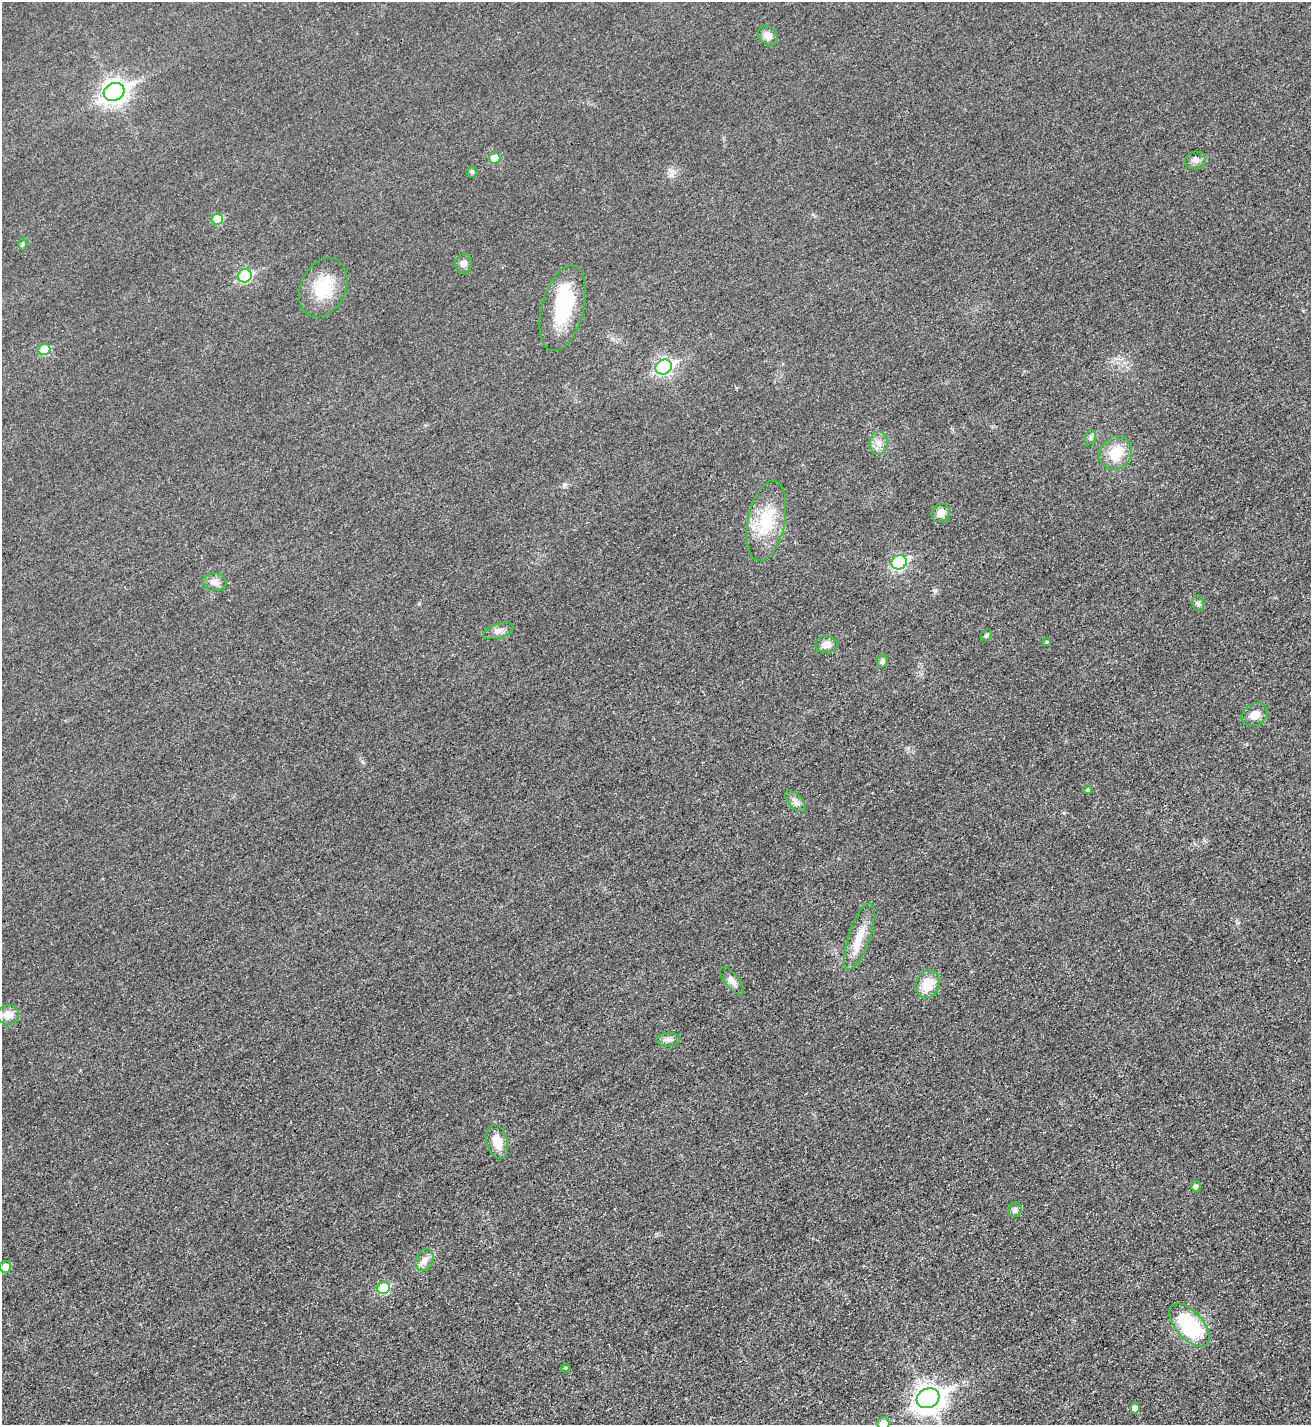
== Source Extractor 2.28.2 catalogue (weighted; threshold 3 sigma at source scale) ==
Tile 6 of 4 x 4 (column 2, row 2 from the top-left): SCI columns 1474-2782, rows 2863-4285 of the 5701 x 5713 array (HDU 1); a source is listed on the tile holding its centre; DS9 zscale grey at full resolution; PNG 1313 x 1427 px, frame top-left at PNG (2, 2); each listed source drawn as its Kron ellipse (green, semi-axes under 4 px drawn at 4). Shown black and unused: <1% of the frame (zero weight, under 3 of 4 exposures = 1% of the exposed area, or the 3 px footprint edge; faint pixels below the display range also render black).
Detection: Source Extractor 2.28.2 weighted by HDU 2 'WHT'; one run over the whole footprint, this tile lists its part. Background 0.0167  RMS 0.0057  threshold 0.0258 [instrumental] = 3 sigma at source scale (4.5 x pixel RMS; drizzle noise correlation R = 1.50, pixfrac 1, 0.05/0.05 arcsec/px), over >= 5 px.
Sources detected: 46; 1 inside a brighter object's white glare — neither listed nor drawn; the other 45 listed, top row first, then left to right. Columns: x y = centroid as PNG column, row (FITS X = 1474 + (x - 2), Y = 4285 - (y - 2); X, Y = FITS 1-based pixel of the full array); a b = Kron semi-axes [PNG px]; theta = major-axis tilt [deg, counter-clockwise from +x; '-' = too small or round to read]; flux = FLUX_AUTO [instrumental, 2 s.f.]
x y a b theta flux
768 36 11 8 -45 4.1
114 92 10 8 27 360
495 158 6 5 - 9.7
1195 160 11 8 14 2.7
472 172 5 5 - 1
217 219 6 5 - 15
22 244 6 4 89 0.9
464 263 9 8 - 2.9
245 276 7 6 - 52
323 287 31 22 65 22
563 308 44 21 75 36
44 349 6 5 - 16
664 367 8 7 - 130
1091 437 8 5 72 1.4
879 443 11 9 -90 4.1
1116 453 18 15 48 13
941 513 9 8 - 4.1
766 521 40 18 78 25
899 562 8 7 - 85
215 582 12 9 -9 3.3
1198 603 8 6 -74 1.4
498 631 16 7 18 3.5
986 635 6 4 63 1.4
1047 642 4 3 - 0.72
826 644 11 8 1 3.9
882 661 6 5 - 1.7
1255 715 14 10 30 4.5
1087 790 5 4 - 1
795 801 13 6 -45 2.9
859 936 35 11 71 12
732 981 17 7 -51 3.1
928 984 14 11 66 11
8 1015 11 10 - 5.5
668 1040 12 7 3 2.5
497 1142 17 10 -74 9
1196 1186 5 5 - 2.4
1015 1210 7 6 - 1.8
425 1260 11 8 65 3.3
5 1267 6 5 - 5.8
384 1288 6 6 - 25
1189 1325 26 13 -49 43
565 1368 4 4 - 0.6
928 1398 12 9 27 580
1135 1408 5 4 - 3.4
883 1423 6 6 - 7
Isophote crosses this tile's border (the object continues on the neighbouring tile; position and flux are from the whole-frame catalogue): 1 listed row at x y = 883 1423
Unlisted compact peaks at least as high as the median listed source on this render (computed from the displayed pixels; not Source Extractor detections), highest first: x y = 1064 813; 935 590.